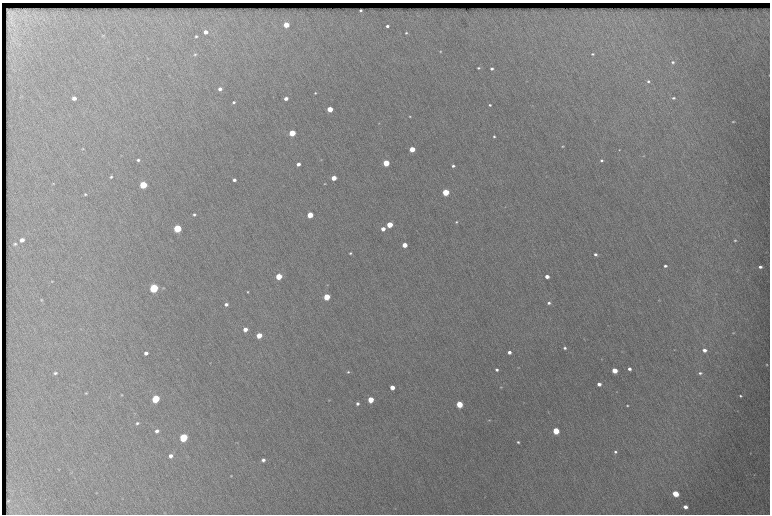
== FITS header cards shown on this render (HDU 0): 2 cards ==
NAXIS1  =                 1536 / length of data axis 1
NAXIS2  =                 1024 / length of data axis 2

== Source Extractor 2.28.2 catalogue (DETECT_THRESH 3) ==
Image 1536 x 1024 px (HDU 0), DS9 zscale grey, zoomed out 1/2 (1 PNG px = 2 x 2 image px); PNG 772 x 516 px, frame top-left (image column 1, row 1023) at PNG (2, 3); no overlay
Background 402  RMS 4.9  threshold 14.6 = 3 sigma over >= 5 px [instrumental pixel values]
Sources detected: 132; all 132 listed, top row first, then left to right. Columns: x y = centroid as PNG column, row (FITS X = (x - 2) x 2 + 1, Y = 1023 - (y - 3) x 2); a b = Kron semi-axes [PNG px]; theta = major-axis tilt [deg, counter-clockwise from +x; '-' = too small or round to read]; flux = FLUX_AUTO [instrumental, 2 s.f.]
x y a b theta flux
361 10 3 2 - 1600
286 25 4 3 - 32000
387 26 3 3 - 3000
206 32 4 3 - 6900
406 33 3 3 - 1300
103 35 6 3 -8 1100
196 36 3 2 - 1400
440 51 3 3 - 950
195 54 5 4 - 1600
592 54 3 2 - 1200
148 59 3 2 - 470
673 62 5 4 - 2300
478 68 3 2 - 1300
492 69 3 3 - 3000
769 75 2 1 - 420
648 81 4 4 - 2100
220 89 4 3 - 4900
315 93 3 2 - 1000
74 98 4 3 - 5300
673 98 4 3 - 1900
286 99 3 3 - 6100
234 102 3 3 - 1800
490 105 2 2 - 1500
330 109 3 3 - 38000
410 116 3 2 - 760
733 122 4 3 - 1200
379 123 3 3 - 610
292 133 3 3 - 71000
494 136 3 2 - 1400
562 146 3 2 - 820
83 149 3 2 - 770
412 149 3 3 - 41000
619 150 2 2 - 600
643 156 3 2 - 500
138 160 3 3 - 2100
321 160 3 3 - 660
601 160 3 2 - 1900
386 163 3 3 - 71000
298 164 3 3 - 6600
453 166 3 3 - 2200
111 177 4 4 - 1800
334 178 3 3 - 25000
234 180 3 3 - 3700
53 183 3 3 - 740
325 184 3 2 - 760
143 185 4 3 - 110000
445 192 3 3 - 86000
85 194 4 3 - 1200
505 207 3 2 - 420
194 214 4 3 - 1700
310 215 3 3 - 53000
456 222 3 3 - 1100
390 225 3 3 - 50000
177 228 4 3 - 170000
383 229 3 3 - 11000
22 240 4 3 - 5200
735 240 3 2 - 1200
15 244 4 3 - 1600
404 245 3 3 - 23000
350 253 3 2 - 1400
595 254 4 3 - 2700
665 266 3 2 - 2300
760 267 3 2 - 3200
279 276 3 3 - 63000
547 276 3 3 - 9300
748 279 3 2 - 390
52 281 4 3 - 840
327 285 3 2 - 490
154 288 4 3 - 260000
163 288 4 3 - 720
247 292 2 2 - 980
327 297 3 3 - 64000
41 300 4 3 - 1100
659 300 3 3 - 680
549 303 4 3 - 2300
226 304 4 3 - 3800
81 329 3 2 - 510
245 329 3 3 - 10000
733 333 3 2 - 600
259 335 3 3 - 30000
584 339 5 2 - 450
565 348 3 3 - 2200
674 350 3 2 - 470
704 350 4 3 - 5400
622 351 4 2 - 490
509 352 3 3 - 5200
146 353 3 3 - 4800
601 359 3 2 - 480
210 363 3 2 - 430
767 364 2 2 - 760
519 368 3 2 - 430
629 369 3 3 - 3600
497 370 3 2 - 2600
614 370 4 3 - 24000
348 372 4 4 - 1500
55 373 5 4 - 2200
700 373 4 3 - 1900
599 384 3 3 - 5400
392 387 3 3 - 15000
501 387 4 3 - 810
617 392 2 2 - 430
86 393 4 3 - 1000
122 395 4 3 - 980
740 396 3 2 - 1300
156 399 4 3 - 130000
371 399 3 3 - 39000
329 400 3 3 - 680
357 404 4 3 - 3000
459 404 4 3 - 49000
627 406 3 3 - 1200
737 411 3 2 - 350
548 412 3 3 - 500
135 413 3 2 - 560
489 420 4 3 - 840
137 423 5 4 - 2200
157 431 4 3 - 3600
556 431 4 4 - 40000
183 437 4 4 - 170000
518 442 3 2 - 1500
237 443 4 2 - 690
615 452 4 3 - 1800
750 453 3 2 - 460
171 456 4 4 - 5700
263 460 4 3 - 3800
59 469 3 3 - 590
754 475 3 2 - 490
231 476 3 2 - 690
96 493 4 3 - 640
675 493 4 3 - 36000
8 501 2 1 - 530
685 507 4 3 - 6200
395 509 3 2 - 400
At the frame edge (FLAGS 8, measured only in part): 1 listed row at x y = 769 75